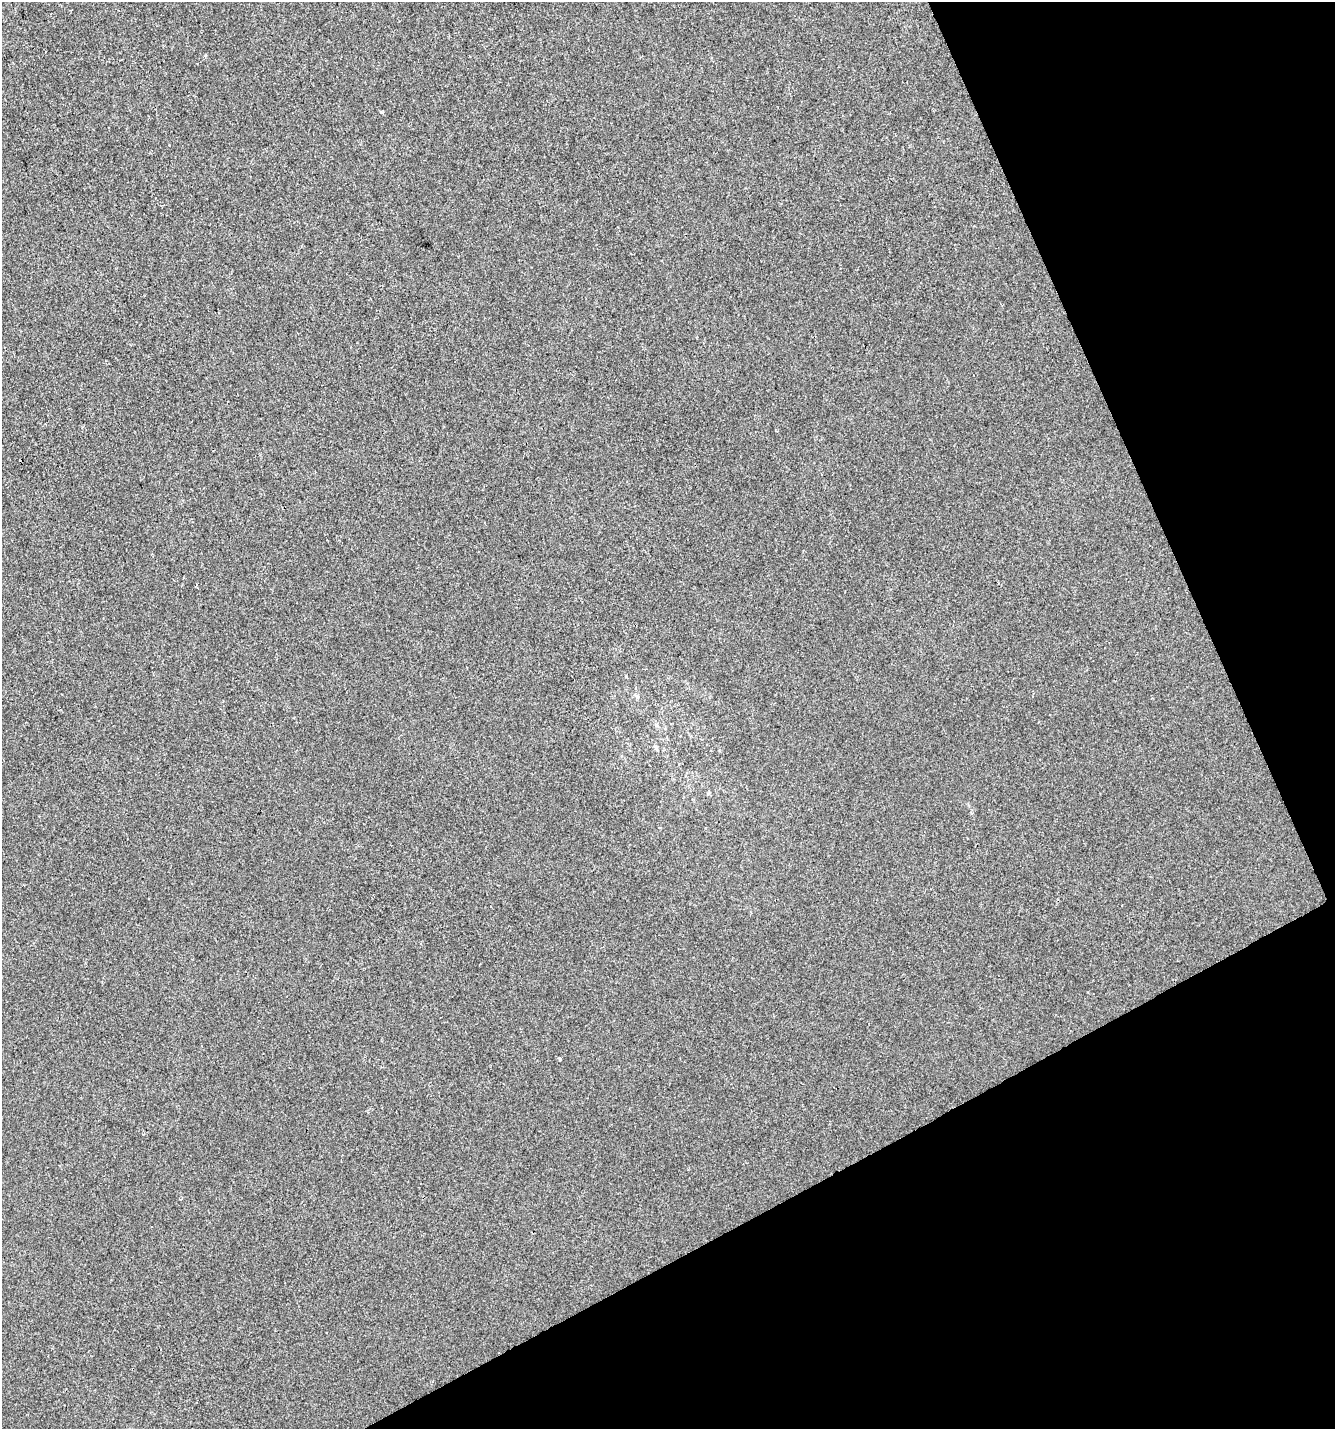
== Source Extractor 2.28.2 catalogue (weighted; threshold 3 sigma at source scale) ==
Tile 12 of 4 x 4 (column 4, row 3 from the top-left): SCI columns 4095-5427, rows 1429-2855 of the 5579 x 5708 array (HDU 1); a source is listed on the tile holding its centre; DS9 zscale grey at full resolution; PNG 1337 x 1431 px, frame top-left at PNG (2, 2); no overlay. Shown black and unused: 23% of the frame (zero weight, under 2 of 3 exposures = <1% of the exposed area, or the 3 px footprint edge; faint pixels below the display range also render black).
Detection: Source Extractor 2.28.2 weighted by HDU 2 'WHT'; one run over the whole footprint, this tile lists its part. Background 9.99e-06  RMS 0.0042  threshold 0.0187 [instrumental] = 3 sigma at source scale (4.5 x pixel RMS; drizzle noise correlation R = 1.50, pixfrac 1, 0.0396/0.0396 arcsec/px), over >= 5 px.
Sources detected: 3; all 3 listed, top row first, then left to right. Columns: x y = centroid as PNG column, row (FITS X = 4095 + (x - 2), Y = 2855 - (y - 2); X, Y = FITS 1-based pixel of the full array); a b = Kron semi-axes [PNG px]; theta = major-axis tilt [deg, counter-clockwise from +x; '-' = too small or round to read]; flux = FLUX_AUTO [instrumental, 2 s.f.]
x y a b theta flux
382 112 4 3 - 0.54
656 747 8 4 -81 0.72
560 1059 4 3 - 0.68